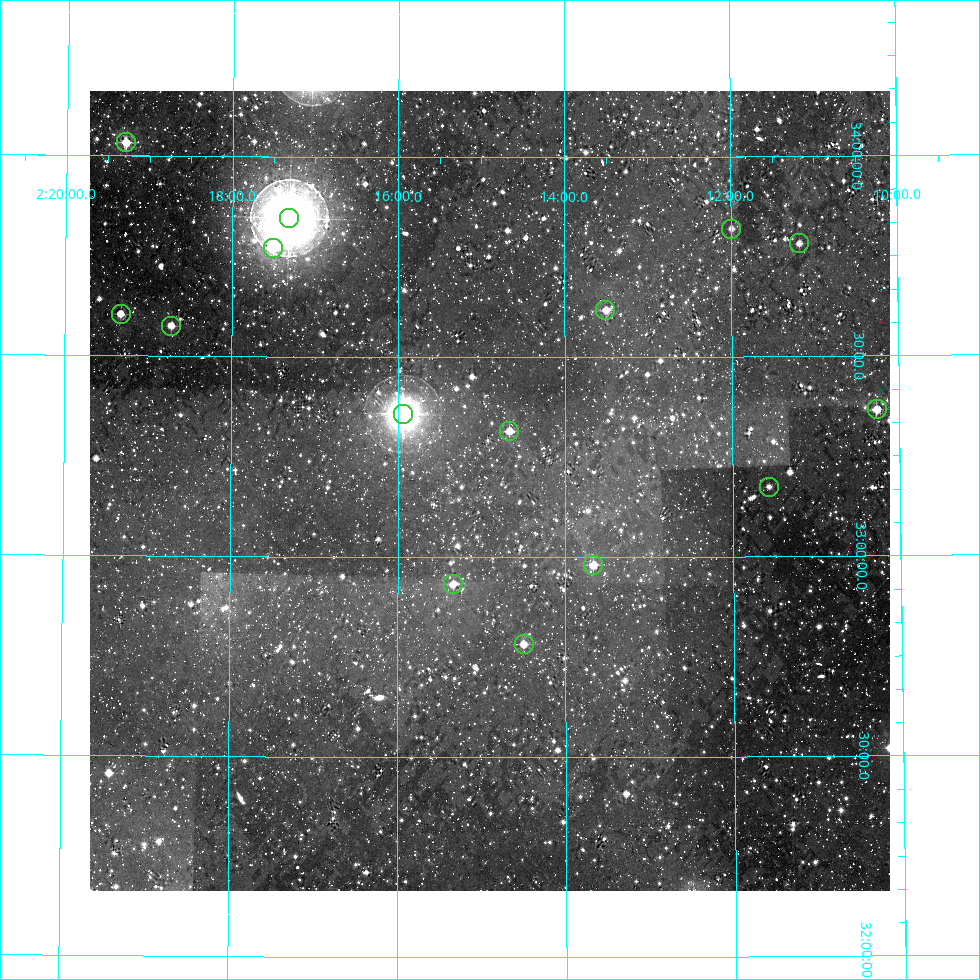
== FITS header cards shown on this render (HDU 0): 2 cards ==
NAXIS1  =                  800
NAXIS2  =                  800

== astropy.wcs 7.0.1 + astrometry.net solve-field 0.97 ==
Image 800 x 800 px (HDU 0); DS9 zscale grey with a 90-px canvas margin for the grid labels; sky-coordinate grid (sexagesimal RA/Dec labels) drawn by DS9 from the SOLVED WCS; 15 Tycho-2 reference stars matched to detected sources circled (green)
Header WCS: RA---AIT/DEC--AIT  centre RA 02:14:54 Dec +33:10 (33.72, +33.17 deg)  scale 9 arcsec/px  FOV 120.0' x 120.0'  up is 0 deg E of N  parity normal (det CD < 0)
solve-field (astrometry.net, Tycho-2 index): SOLVED blind (the header's WCS was not the basis of the solution)
Solved WCS: RA---TAN-SIP/DEC--TAN-SIP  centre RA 02:14:54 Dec +33:10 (33.73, +33.17 deg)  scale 9 arcsec/px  FOV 120.0' x 120.0'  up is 0 deg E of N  parity normal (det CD < 0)
Header WCS and blind solve agree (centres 2.1 arcsec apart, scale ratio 1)
Tycho-2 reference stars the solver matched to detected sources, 15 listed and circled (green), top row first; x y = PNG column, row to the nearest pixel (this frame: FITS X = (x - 90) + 1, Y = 800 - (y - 91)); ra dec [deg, ICRS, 3 dp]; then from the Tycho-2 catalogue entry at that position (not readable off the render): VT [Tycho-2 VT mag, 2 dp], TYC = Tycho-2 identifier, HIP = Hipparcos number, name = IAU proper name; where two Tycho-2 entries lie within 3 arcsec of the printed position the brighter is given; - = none
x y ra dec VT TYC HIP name
126 142 34.821 +34.033 7.99 2318-764-1 10820 -
289 218 34.329 +33.847 4.00 2318-1875-1 10670 -
731 229 32.998 +33.820 9.74 2317-75-1 - -
799 243 32.794 +33.782 9.31 2317-79-1 10202 -
273 248 34.375 +33.771 8.19 2318-59-1 10684 -
605 310 33.377 +33.617 8.63 2313-1351-1 - -
121 314 34.832 +33.604 8.22 2314-1642-1 10823 -
171 326 34.680 +33.576 8.86 2314-888-1 - -
877 409 32.567 +33.365 8.03 2313-1835-1 10130 -
403 414 33.985 +33.359 5.25 2314-1819-1 10559 -
509 431 33.666 +33.316 8.71 2313-718-1 10450 -
769 487 32.891 +33.174 9.91 2313-838-1 - -
593 565 33.417 +32.981 8.61 2313-1500-1 10373 -
453 584 33.835 +32.934 8.86 2314-994-1 - -
524 644 33.624 +32.784 8.77 2313-1216-1 - -